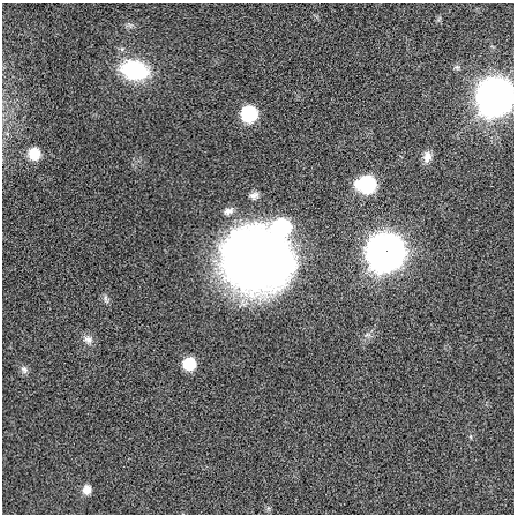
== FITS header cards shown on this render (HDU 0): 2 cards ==
NAXIS1  =                  512 / length of data axis 1
NAXIS2  =                  512 / length of data axis 2

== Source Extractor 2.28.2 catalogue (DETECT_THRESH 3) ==
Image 512 x 512 px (HDU 0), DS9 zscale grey, 1 PNG px = 1 image px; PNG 516 x 516 px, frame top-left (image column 1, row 512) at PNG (2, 3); no overlay
Background -4.31e-04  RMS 0.0041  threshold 0.0122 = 3 sigma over >= 5 px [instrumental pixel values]
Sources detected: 19; all 19 listed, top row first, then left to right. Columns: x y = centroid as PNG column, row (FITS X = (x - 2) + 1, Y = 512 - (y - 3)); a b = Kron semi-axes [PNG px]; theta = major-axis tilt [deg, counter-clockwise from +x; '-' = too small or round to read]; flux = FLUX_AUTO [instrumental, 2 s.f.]
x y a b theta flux
439 19 11 3 60 0.46
457 67 9 7 0 0.78
134 70 24 16 -13 31
496 96 12 12 - 1900
249 114 9 9 - 47
34 154 12 11 - 5.7
427 157 14 9 85 2.5
367 184 11 10 - 67
254 196 11 8 7 1.5
228 211 15 9 23 1.9
282 227 10 9 - 49
386 251 12 11 - 1800
257 258 56 52 -16 250
105 298 11 6 -80 0.97
88 339 14 12 -24 2.2
189 363 9 9 - 16
24 369 12 9 -54 1.4
471 437 6 3 -71 0.34
87 490 10 9 - 2.8
At the frame edge (FLAGS 8, measured only in part): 1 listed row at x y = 496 96